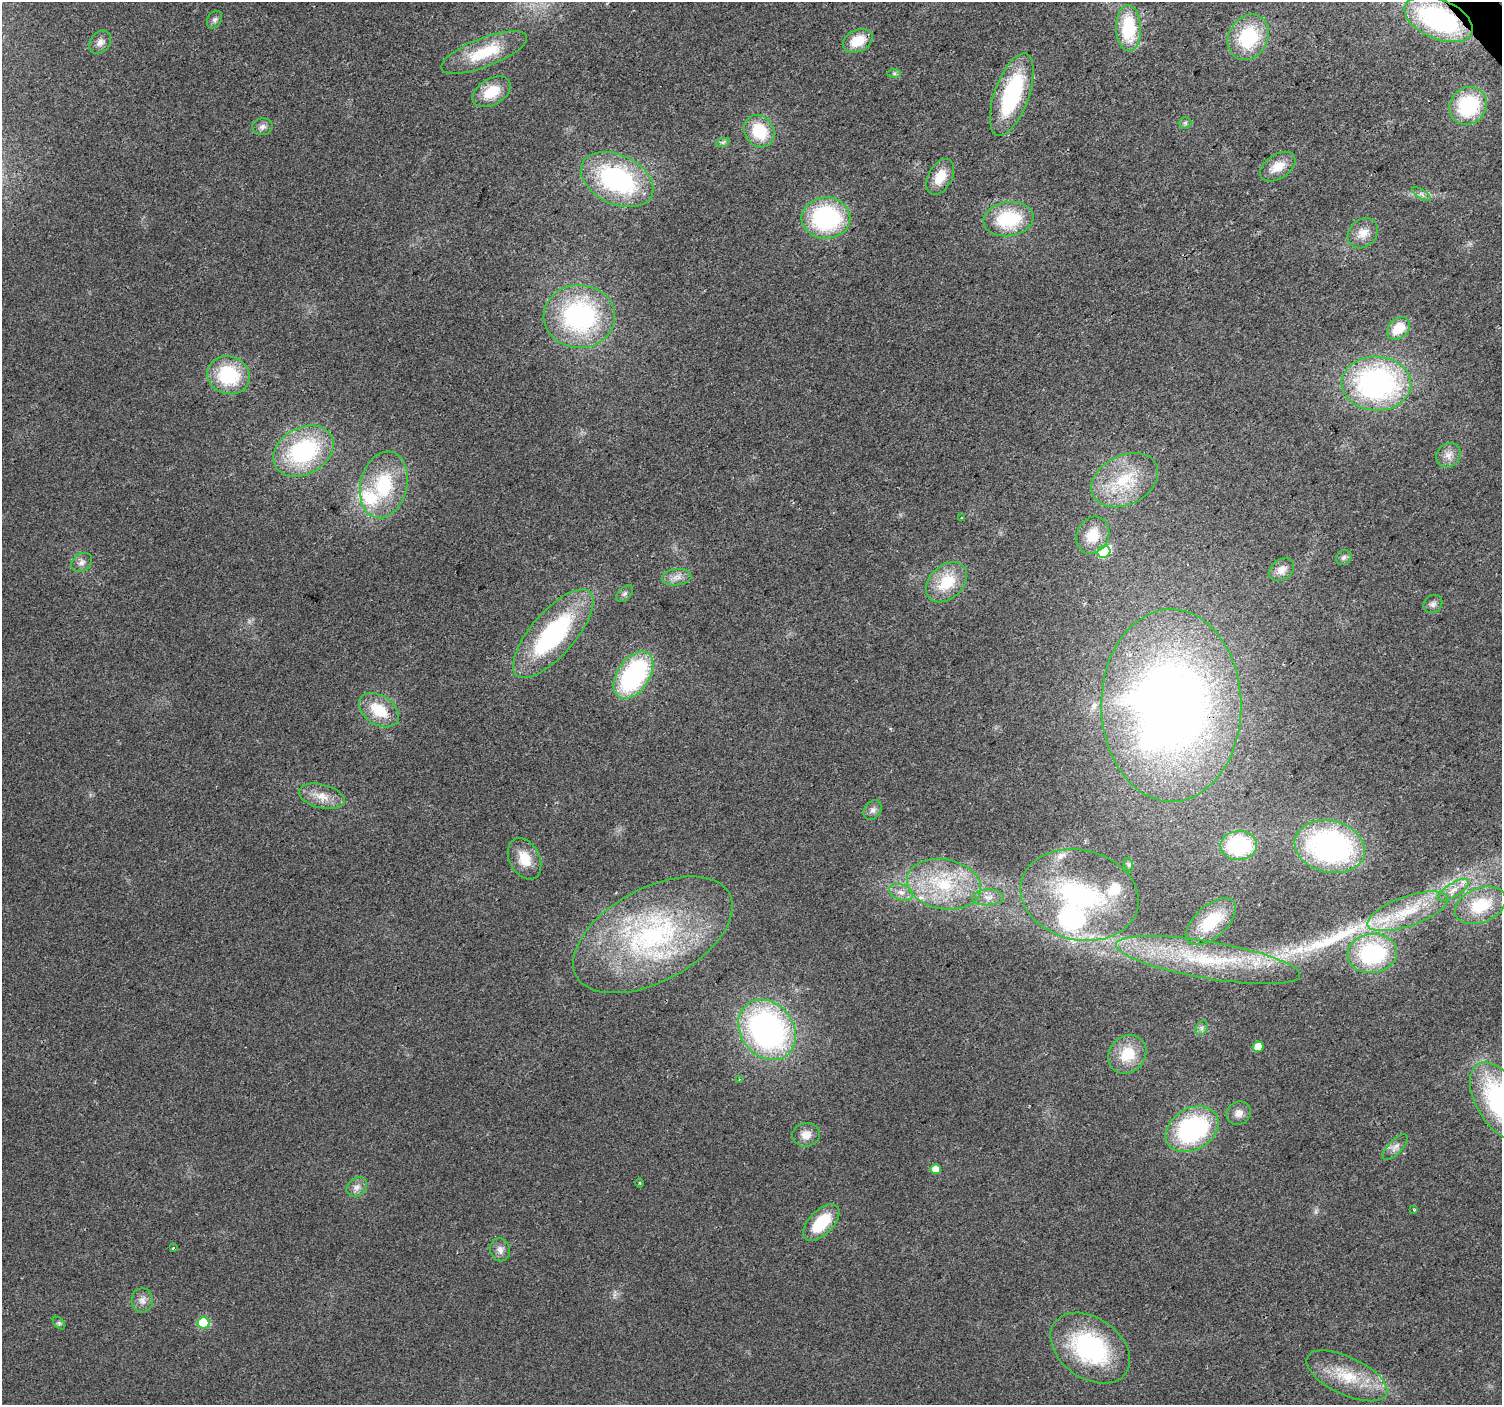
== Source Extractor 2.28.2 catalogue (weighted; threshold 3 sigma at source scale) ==
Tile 10 of 4 x 4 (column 2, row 3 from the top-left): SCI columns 1505-3004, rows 1609-3011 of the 6004 x 5959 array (HDU 1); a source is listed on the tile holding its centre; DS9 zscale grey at full resolution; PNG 1504 x 1407 px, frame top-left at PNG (2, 2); each listed source drawn as its Kron ellipse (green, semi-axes under 4 px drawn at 4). Shown black and unused: <1% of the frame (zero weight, under 2 of 3 exposures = <1% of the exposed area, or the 3 px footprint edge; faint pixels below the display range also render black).
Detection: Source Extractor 2.28.2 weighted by HDU 2 'WHT'; one run over the whole footprint, this tile lists its part. Background 0.023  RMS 0.0061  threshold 0.0276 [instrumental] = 3 sigma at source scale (4.5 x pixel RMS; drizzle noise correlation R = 1.50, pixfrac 1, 0.0396/0.0396 arcsec/px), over >= 5 px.
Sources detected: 93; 1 too faint to see at this stretch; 3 inside a brighter object's white glare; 1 long thin detection or spike segment (spike, bleed or trail) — neither listed nor drawn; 5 inside a brighter listed object's ellipse — not listed separately; the other 83 listed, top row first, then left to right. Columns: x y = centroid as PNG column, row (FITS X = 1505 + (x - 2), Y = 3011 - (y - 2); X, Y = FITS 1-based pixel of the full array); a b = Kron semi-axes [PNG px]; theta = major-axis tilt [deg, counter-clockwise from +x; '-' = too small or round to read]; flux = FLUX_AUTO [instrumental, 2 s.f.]
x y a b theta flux
1439 19 36 19 -23 100
214 20 9 7 57 1.9
1129 28 23 12 -87 36
1248 37 24 19 58 39
858 41 16 11 26 16
100 42 13 9 52 3.9
484 52 45 14 21 28
894 73 7 4 1 1.2
492 92 21 13 30 17
1012 95 43 17 70 64
1468 106 20 18 50 49
1185 123 6 6 - 1.4
262 127 10 8 11 2.8
759 131 17 14 -56 24
723 142 7 4 18 1.3
1278 167 19 12 34 9.7
940 177 19 12 62 12
617 180 38 24 -25 94
1421 194 11 4 -33 1.8
826 218 24 20 -1 80
1008 219 25 17 8 37
1363 233 17 13 45 7.9
579 316 35 31 -1 100
1398 328 13 9 43 15
228 375 21 19 -20 40
1376 384 35 27 -2 150
303 451 32 23 28 70
1448 455 13 11 43 5.2
1125 480 35 24 27 33
384 485 34 23 76 42
961 518 3 2 - 0.51
1093 535 19 16 63 14
1104 552 6 6 - 33
1344 557 8 7 - 1.9
82 562 11 8 36 3.3
1281 570 14 10 35 5.4
677 577 15 8 7 4.6
946 582 23 16 43 22
625 594 10 6 45 1.9
1433 604 10 8 41 2.6
553 634 56 22 49 93
633 675 26 16 56 94
1171 705 96 70 -89 500
379 710 22 14 -34 20
322 796 23 11 -14 9.9
873 810 10 8 54 2.8
1239 845 18 14 1 53
1330 847 36 26 -14 130
524 859 22 15 -63 13
1129 865 7 4 -72 1.1
944 884 37 25 -11 44
1453 890 18 6 32 5.8
901 892 12 8 -19 4.3
1079 895 60 45 -13 100
988 897 16 8 3 4.8
1480 905 26 17 22 28
1407 911 42 15 19 28
1211 921 30 16 42 27
653 935 87 46 28 130
1372 954 25 19 8 66
1208 960 93 18 -10 68
1202 1028 8 5 62 1.8
767 1030 32 26 -52 190
1258 1047 5 5 - 9.7
1127 1054 21 17 47 18
739 1079 3 3 - 0.75
1501 1102 45 23 -58 120
1239 1113 12 11 - 4.7
1192 1129 28 20 31 90
806 1135 14 11 7 6.1
1395 1147 16 7 46 3.8
935 1169 5 5 - 7.2
640 1183 5 3 - 0.75
357 1187 11 9 38 3.9
1414 1210 4 4 - 0.78
821 1223 23 12 46 26
173 1248 3 3 - 1.2
500 1250 12 10 -76 4
142 1300 12 10 89 4.1
59 1323 7 4 -45 1.2
203 1323 6 6 - 38
1090 1348 44 30 -35 80
1347 1376 44 19 -25 28
Overlapping masked pixels (flux is a lower limit): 2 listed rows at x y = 1439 19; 1171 705
Isophote crosses this tile's border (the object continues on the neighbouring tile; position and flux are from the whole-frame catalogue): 1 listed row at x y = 1501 1102